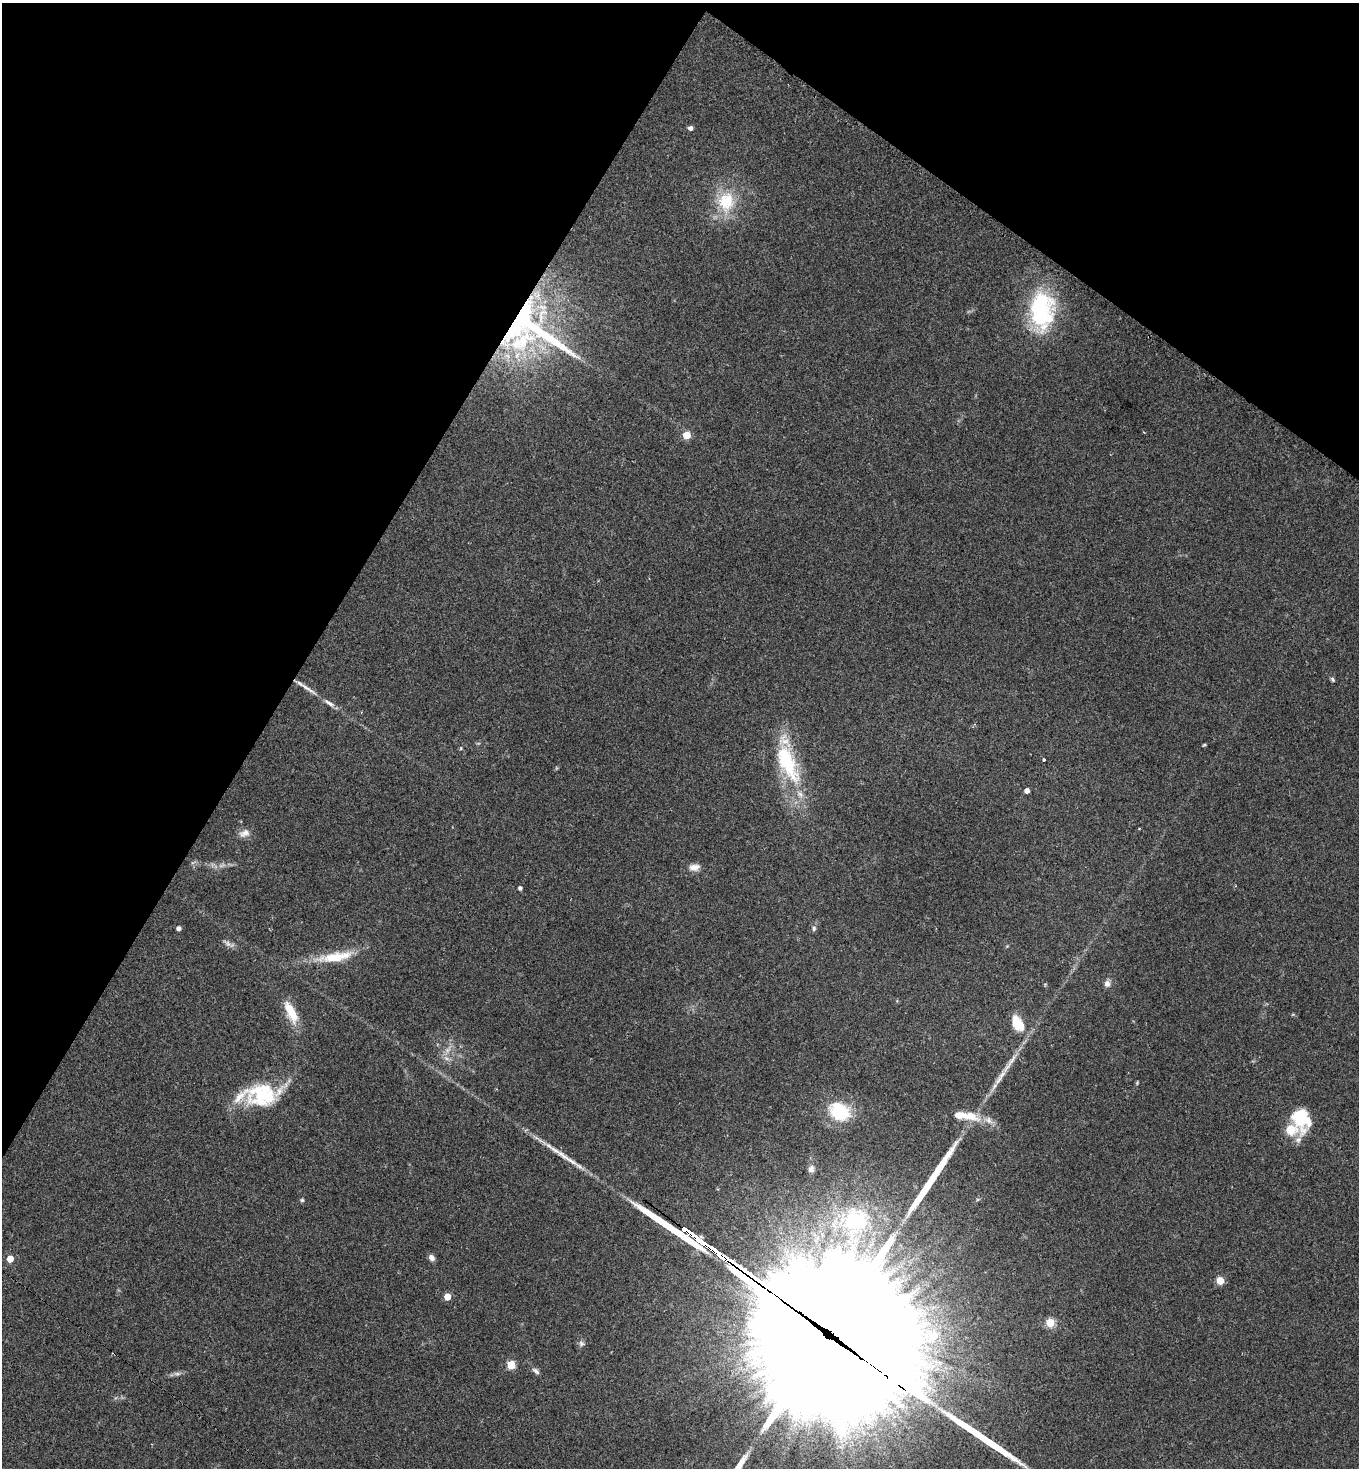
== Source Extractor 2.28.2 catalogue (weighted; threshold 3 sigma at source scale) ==
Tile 2 of 4 x 4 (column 2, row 1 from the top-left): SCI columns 1661-3017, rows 4407-5872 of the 5885 x 5880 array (HDU 1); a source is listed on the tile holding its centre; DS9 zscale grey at full resolution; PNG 1361 x 1470 px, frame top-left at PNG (2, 3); no overlay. Shown black and unused: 29% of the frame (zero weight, under 2 of 3 exposures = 1% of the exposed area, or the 3 px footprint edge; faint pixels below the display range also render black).
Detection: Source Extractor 2.28.2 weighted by HDU 2 'WHT'; one run over the whole footprint, this tile lists its part. Background 0.0466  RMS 0.0069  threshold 0.0309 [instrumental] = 3 sigma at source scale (4.5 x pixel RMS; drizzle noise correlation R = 1.50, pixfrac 1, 0.05/0.05 arcsec/px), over >= 5 px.
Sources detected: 59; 1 too faint to see at this stretch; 3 inside a brighter object's white glare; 5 long thin detections or spike segments (spike, bleed or trail) — not listed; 7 inside a brighter listed object's ellipse — not listed separately; the other 43 listed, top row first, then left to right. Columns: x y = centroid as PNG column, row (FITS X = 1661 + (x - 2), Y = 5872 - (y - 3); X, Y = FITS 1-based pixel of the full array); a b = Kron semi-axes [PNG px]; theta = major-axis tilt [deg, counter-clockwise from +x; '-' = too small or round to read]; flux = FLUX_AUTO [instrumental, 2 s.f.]
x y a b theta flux
690 128 5 4 - 2.7
726 202 28 23 85 28
1040 310 46 28 85 67
529 325 91 39 -34 210
687 435 5 5 - 18
1332 679 7 4 -56 1.2
306 688 29 5 -33 5.8
1204 745 5 3 - 0.76
461 748 5 3 - 0.68
1044 760 3 3 - 1
787 762 54 20 -66 53
1027 791 4 4 - 3.6
1139 828 2 2 - 0.62
245 833 15 9 21 4.7
694 867 13 8 7 5.1
520 888 4 4 - 2
178 928 4 4 - 2.8
814 928 7 5 77 1.4
227 943 14 5 -39 2.6
335 957 40 10 9 24
1107 983 8 7 - 3.1
291 1012 29 10 -63 16
1017 1023 20 12 -62 16
1002 1074 16 6 46 4.9
262 1095 40 29 -2 45
839 1111 23 19 -33 36
970 1116 24 10 -12 14
1301 1118 25 18 -76 33
563 1155 30 7 -38 9.5
811 1169 9 7 72 2.5
302 1200 5 5 - 1
856 1220 37 33 28 65
431 1257 8 6 -49 2.6
10 1259 5 4 - 12
1220 1280 5 5 - 17
447 1297 5 4 - 12
1050 1323 5 5 - 29
822 1335 91 55 -49 35000
933 1336 10 9 - 13
581 1343 8 7 - 2
511 1365 5 5 - 26
536 1371 10 5 -40 2.3
177 1374 7 4 0 1.7
Overlapping masked pixels (flux is a lower limit): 2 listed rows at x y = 529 325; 822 1335